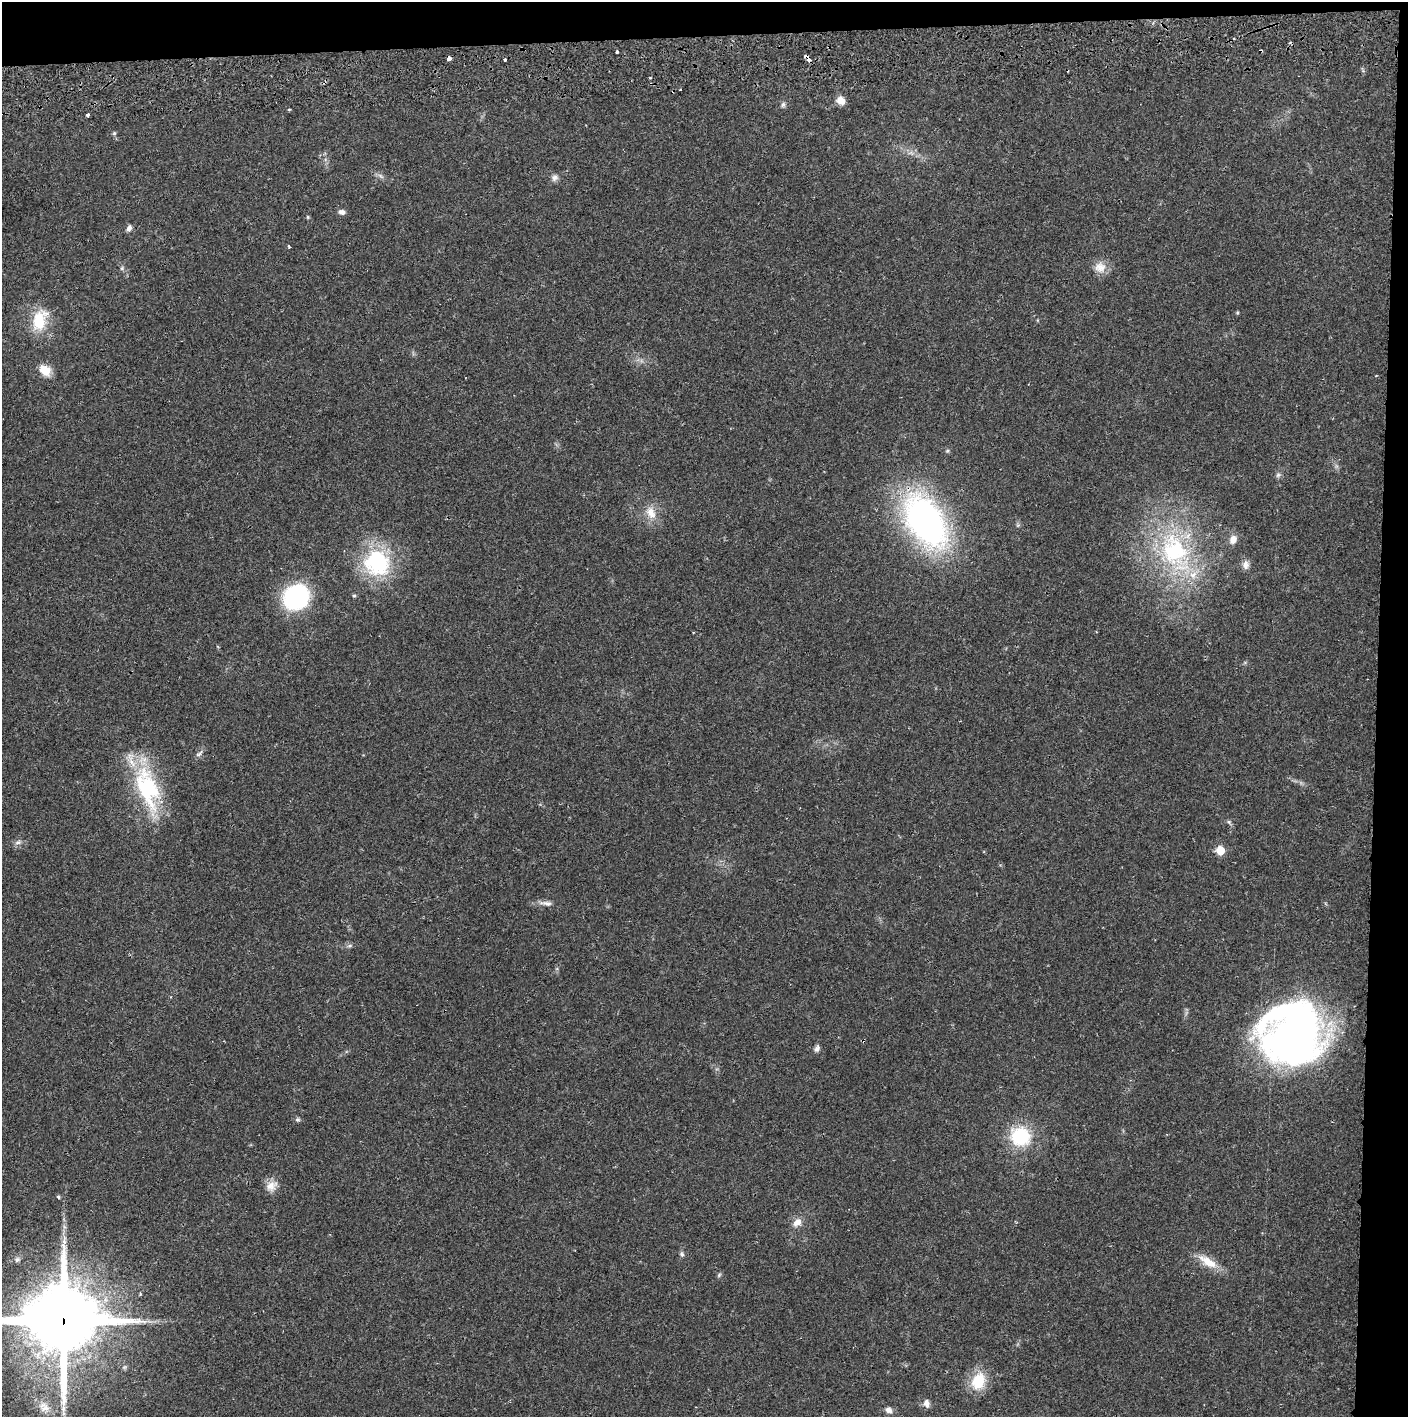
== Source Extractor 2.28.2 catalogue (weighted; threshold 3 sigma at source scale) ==
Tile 3 of 3 x 3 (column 3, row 1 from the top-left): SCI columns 2817-4222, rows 2887-4301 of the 4229 x 4360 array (HDU 1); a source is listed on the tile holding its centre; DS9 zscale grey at full resolution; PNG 1410 x 1419 px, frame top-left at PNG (2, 2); no overlay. Shown black and unused: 5% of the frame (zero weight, under 2 of 3 exposures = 3% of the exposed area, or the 3 px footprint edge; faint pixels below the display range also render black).
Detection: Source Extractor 2.28.2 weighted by HDU 2 'WHT'; one run over the whole footprint, this tile lists its part. Background 0.0211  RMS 0.0035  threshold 0.0156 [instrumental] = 3 sigma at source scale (4.5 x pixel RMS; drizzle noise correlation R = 1.50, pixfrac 1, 0.05/0.05 arcsec/px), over >= 5 px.
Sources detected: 62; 1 inside a brighter object's white glare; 5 cosmic-ray / hot-pixel residue — not listed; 2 inside a brighter listed object's ellipse — not listed separately; the other 54 listed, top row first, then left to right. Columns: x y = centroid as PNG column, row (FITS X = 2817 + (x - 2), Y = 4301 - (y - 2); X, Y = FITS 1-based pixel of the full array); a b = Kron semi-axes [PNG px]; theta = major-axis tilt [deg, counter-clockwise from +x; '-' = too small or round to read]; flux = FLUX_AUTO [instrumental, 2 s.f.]
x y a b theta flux
617 52 3 3 - 0.76
449 58 4 3 - 2.2
505 59 3 3 - 1.4
650 78 3 3 - 0.37
841 100 9 8 - 3.2
783 105 7 5 74 0.81
289 109 3 3 - 0.46
88 115 3 3 - 0.82
114 133 6 5 - 0.5
381 176 10 4 -42 0.94
555 178 9 9 - 1.4
342 212 8 6 -6 1.4
308 217 6 3 -90 0.36
129 228 9 6 64 1.3
289 247 4 3 - 0.44
1100 267 16 15 - 3.9
122 268 6 5 - 0.66
1237 313 5 4 - 0.42
39 320 30 17 69 11
45 370 15 11 -42 4.6
1278 475 7 4 1 0.68
651 513 20 12 -64 4.8
926 521 51 30 -57 120
1233 539 11 9 64 2.5
1174 550 50 39 -71 48
377 563 33 32 - 31
1246 565 12 9 82 1.9
354 596 5 4 - 0.48
296 597 22 20 41 43
199 754 12 5 43 1.1
148 788 55 24 -73 35
1229 822 6 5 - 0.65
18 842 9 4 1 0.96
1220 850 6 6 - 7.9
546 903 20 6 -7 2.1
350 946 7 5 19 0.72
1296 1033 56 46 46 210
817 1048 9 6 65 1.1
297 1119 6 6 - 0.71
1020 1136 21 20 - 19
271 1186 17 13 33 3.5
58 1197 4 4 - 0.6
797 1222 11 8 45 2.8
64 1238 7 5 -65 1
682 1254 6 5 - 0.7
17 1259 8 7 - 1
1208 1262 29 11 -30 6.2
719 1275 7 4 46 0.54
140 1294 4 3 - 0.41
63 1321 25 23 1 2900
978 1381 24 18 68 9.5
926 1403 11 8 -79 1.7
44 1407 17 12 -36 4.1
889 1410 10 7 -39 1.7
Overlapping masked pixels (flux is a lower limit): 3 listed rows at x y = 449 58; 926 521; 63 1321
Isophote crosses this tile's border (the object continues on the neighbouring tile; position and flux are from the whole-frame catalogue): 1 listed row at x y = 63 1321